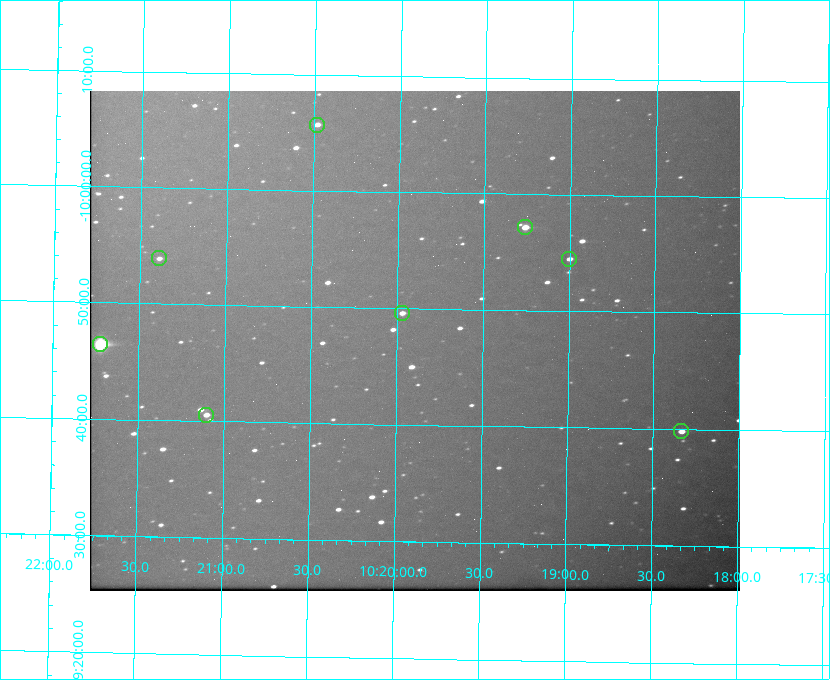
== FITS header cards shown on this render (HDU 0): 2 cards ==
NAXIS1  =                  650 / Width of table row in bytes
NAXIS2  =                  500 / Number of rows in table

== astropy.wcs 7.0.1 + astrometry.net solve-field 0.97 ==
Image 650 x 500 px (HDU 0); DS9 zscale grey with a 90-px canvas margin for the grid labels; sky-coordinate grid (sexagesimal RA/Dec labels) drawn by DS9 from the SOLVED WCS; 8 Tycho-2 reference stars matched to detected sources circled (green)
Header WCS: none
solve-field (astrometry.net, Tycho-2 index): SOLVED blind (the file carries no WCS)
Solved WCS: RA---TAN-SIP/DEC--TAN-SIP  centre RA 10:19:54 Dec -09:47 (154.97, -9.79 deg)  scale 5.17 arcsec/px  FOV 56.0' x 43.0'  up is +179 deg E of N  parity flipped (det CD > 0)
(file carries no celestial WCS; the grid is the blind solution)
Tycho-2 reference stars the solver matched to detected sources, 8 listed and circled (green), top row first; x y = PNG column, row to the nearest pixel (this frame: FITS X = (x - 90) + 1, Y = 500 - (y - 91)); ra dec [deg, ICRS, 3 dp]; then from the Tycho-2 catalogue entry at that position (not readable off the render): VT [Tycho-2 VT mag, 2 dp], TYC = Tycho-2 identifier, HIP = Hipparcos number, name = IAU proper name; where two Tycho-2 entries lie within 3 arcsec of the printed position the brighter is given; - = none
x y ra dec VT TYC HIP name
317 125 155.120 -10.095 10.96 5493-78-1 - -
525 227 154.815 -9.952 9.91 5490-258-1 50532 -
159 258 155.347 -9.899 11.51 5490-199-1 - -
569 259 154.750 -9.908 10.76 5490-212-1 - -
402 313 154.992 -9.826 10.90 5490-153-1 - -
100 344 155.431 -9.774 8.41 5490-124-1 50747 -
206 415 155.275 -9.676 10.79 5490-27-1 - -
681 431 154.583 -9.663 10.90 5490-13-1 - -